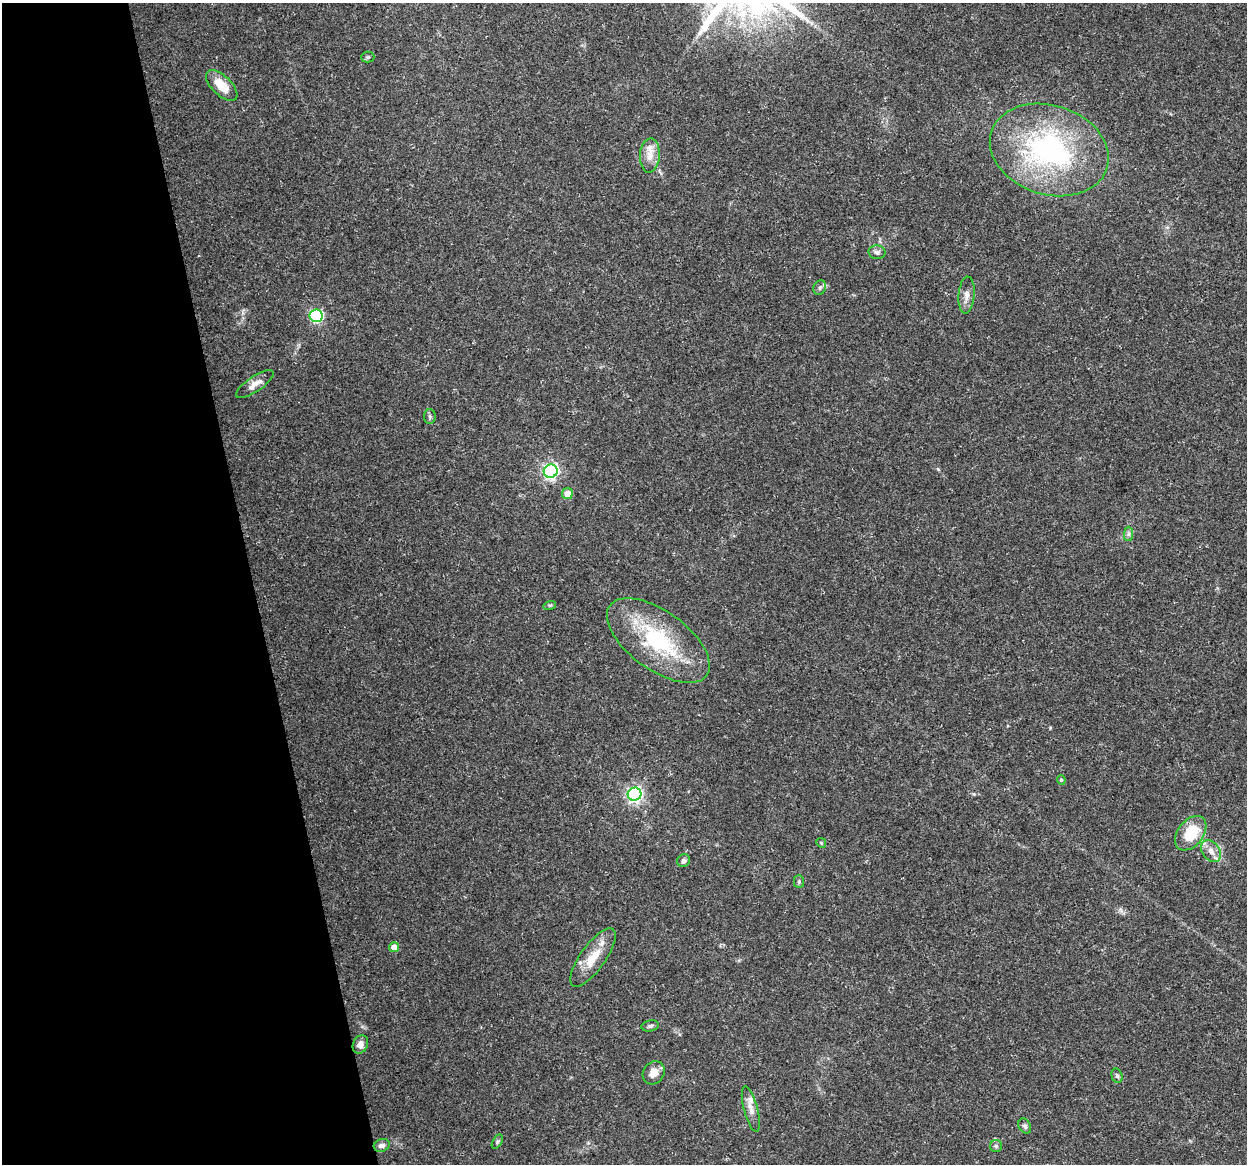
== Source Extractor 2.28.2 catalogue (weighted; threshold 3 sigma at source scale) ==
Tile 5 of 4 x 4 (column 1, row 2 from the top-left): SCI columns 1-1245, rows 2359-3520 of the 4981 x 4766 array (HDU 1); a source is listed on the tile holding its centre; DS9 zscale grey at full resolution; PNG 1249 x 1166 px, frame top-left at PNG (2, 3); each listed source drawn as its Kron ellipse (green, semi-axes under 4 px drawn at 4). Shown black and unused: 20% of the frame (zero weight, under 3 of 5 exposures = <1% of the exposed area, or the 3 px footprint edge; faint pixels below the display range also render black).
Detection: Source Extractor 2.28.2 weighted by HDU 2 'WHT'; one run over the whole footprint, this tile lists its part. Background 0.025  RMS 0.0033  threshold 0.0147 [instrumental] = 3 sigma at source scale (4.5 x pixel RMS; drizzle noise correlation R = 1.50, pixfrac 1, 0.0396/0.0396 arcsec/px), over >= 5 px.
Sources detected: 37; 4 inside a brighter listed object's ellipse — not listed separately; the other 33 listed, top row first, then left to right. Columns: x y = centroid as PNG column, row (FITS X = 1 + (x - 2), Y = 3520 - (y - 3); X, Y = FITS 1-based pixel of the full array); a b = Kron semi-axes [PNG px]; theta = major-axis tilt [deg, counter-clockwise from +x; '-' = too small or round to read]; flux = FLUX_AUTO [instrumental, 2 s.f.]
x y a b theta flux
368 57 6 5 - 0.61
222 86 19 9 -44 6.9
1049 150 61 44 -18 70
650 155 17 10 87 3.3
877 252 8 7 - 1.1
820 287 8 6 59 0.84
966 295 18 8 86 2.6
316 316 6 6 - 50
255 384 22 7 34 2.8
430 416 7 5 -88 0.72
551 471 7 6 - 87
567 494 5 5 - 3.7
1129 534 7 4 89 0.68
550 605 6 4 17 0.44
658 641 60 29 -36 32
1061 780 5 4 - 0.43
634 794 7 6 - 92
1191 833 19 12 52 11
821 843 5 4 - 0.44
1211 851 12 8 -53 2.6
684 861 7 6 - 0.93
799 881 6 5 - 0.57
394 947 5 5 - 2.9
593 957 35 12 54 7.7
650 1026 9 5 10 0.74
360 1044 9 7 63 1.9
654 1073 12 10 55 2.6
1117 1076 7 5 -74 0.7
751 1109 23 7 -75 2.6
1025 1126 8 6 -60 0.8
497 1142 8 4 59 0.63
382 1145 8 6 18 1.4
996 1146 6 6 - 0.68